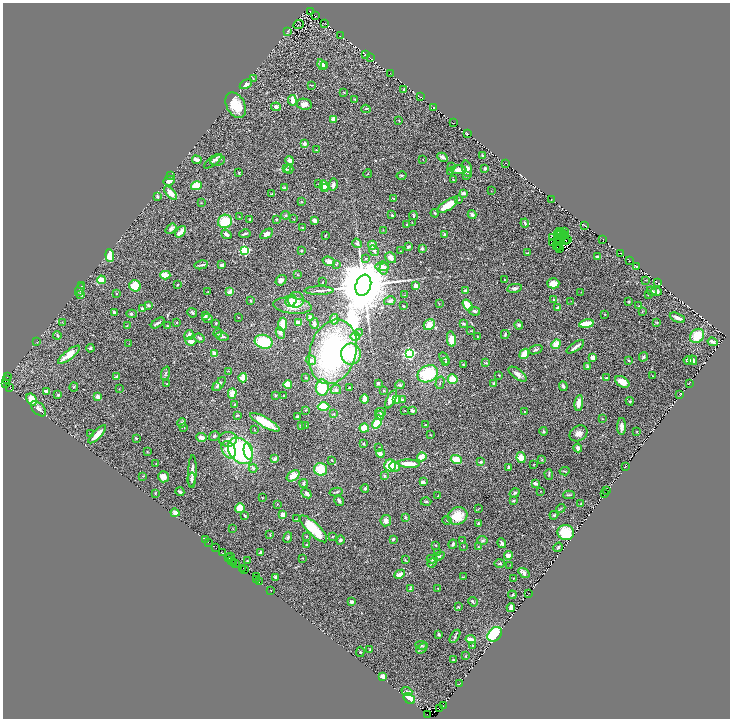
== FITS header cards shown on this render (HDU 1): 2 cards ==
NAXIS1  =                 1455
NAXIS2  =                 1432

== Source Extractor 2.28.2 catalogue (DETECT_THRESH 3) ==
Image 1455 x 1432 px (HDU 1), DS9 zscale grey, zoomed out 1/2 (1 PNG px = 2 x 2 image px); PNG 732 x 720 px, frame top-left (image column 2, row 1431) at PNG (3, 3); each listed source drawn as its Kron ellipse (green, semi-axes under 4 px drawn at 4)
Background 0.737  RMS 0.068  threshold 0.205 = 3 sigma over >= 5 px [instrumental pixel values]
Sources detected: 519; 61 cannot appear on this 1/2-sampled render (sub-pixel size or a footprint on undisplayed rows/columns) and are neither listed nor drawn; the other 458 listed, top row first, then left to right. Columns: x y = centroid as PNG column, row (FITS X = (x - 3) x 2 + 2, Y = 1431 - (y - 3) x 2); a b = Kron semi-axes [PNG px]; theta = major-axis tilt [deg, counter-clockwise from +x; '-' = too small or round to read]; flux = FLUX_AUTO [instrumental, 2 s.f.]
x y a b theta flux
310 11 2 2 - 240
316 16 3 1 - 4.7
325 24 2 1 - 4.4
298 25 5 2 - 10
288 31 3 2 - 7.5
341 36 2 1 - 3.3
365 55 3 2 - 4.8
370 58 3 2 - 5.1
322 65 6 3 -58 68
324 65 2 2 - 7.6
390 74 2 1 - 2.3
253 79 3 2 - 6.1
246 84 6 3 27 54
311 85 3 2 - 7.9
404 90 4 3 - 13
344 92 3 2 - 6.5
420 97 2 1 - 2.9
355 99 4 3 - 11
292 100 5 3 - 120
304 104 7 5 -9 69
236 105 13 9 -60 270
276 107 5 3 - 30
433 107 2 1 - 4.2
366 109 5 3 - 12
334 119 2 2 - 310
399 121 2 2 - 8.4
454 123 2 1 - 2.4
468 134 3 1 - 2.5
304 144 3 2 - 67
316 150 2 2 - 6.4
482 155 3 2 - 13
442 157 6 3 -29 35
423 159 2 2 - 4.5
197 160 5 3 - 85
218 160 7 5 11 35
213 161 11 4 37 35
290 161 4 4 - 37
505 163 2 1 - 5.3
451 167 3 3 - 9.7
485 168 3 3 - 25
286 169 4 4 - 16
289 169 4 3 - 13
467 169 8 5 -74 63
459 170 8 3 0 85
451 171 3 3 - 13
239 172 3 2 - 6.8
368 174 4 2 - 10
171 175 2 1 - 3.5
402 175 5 3 - 12
466 176 3 3 - 8.9
453 180 3 2 - 8.8
169 181 5 5 - 60
319 184 3 3 - 9.5
333 185 6 3 80 39
196 186 5 4 - 220
324 186 6 4 -78 100
326 187 2 2 - 46
284 188 3 3 - 34
491 191 2 1 - 3.2
171 193 8 4 -49 87
463 193 3 2 - 60
272 194 2 2 - 13
157 197 3 3 - 22
394 198 3 2 - 6.3
551 199 2 1 - 3.2
459 200 2 2 - 5.8
301 201 4 3 - 8.6
201 203 2 1 - 4.1
448 205 12 5 33 220
435 213 4 3 - 12
472 214 5 4 - 38
285 215 4 4 - 18
392 215 2 2 - 11
413 215 4 3 - 24
239 217 3 2 - 5.2
250 219 2 2 - 25
276 219 3 2 - 8.8
294 219 2 2 - 5.2
314 220 3 2 - 63
225 221 7 6 - 320
412 222 2 1 - 4.8
525 223 4 3 - 26
407 225 2 2 - 9.6
584 225 2 1 - 2.7
302 227 3 2 - 9.6
171 229 6 4 39 40
383 230 2 2 - 4
560 231 3 1 - 5.9
181 232 6 3 52 120
565 232 3 2 - 2.6
562 233 2 1 - 4.2
226 234 5 3 - 55
245 234 5 2 - 18
266 234 7 4 30 53
445 234 3 3 - 39
557 234 2 1 - 0.56
560 234 2 1 - 2.8
325 235 2 1 - 8.5
563 235 2 1 - 3.3
565 235 2 1 - 5.9
553 238 2 1 - 0.93
559 239 2 1 - 4.6
568 239 2 1 - 4
566 240 2 1 - 2.3
603 240 2 1 - 3
553 242 2 1 - 3.5
357 243 5 4 - 27
558 243 2 1 - 11
372 245 4 3 - 90
556 246 3 1 - 2.1
408 247 4 3 - 27
422 248 2 2 - 94
559 248 2 1 - 3
560 249 2 1 - 2.5
245 250 3 3 - 1300
301 251 3 3 - 14
374 251 6 3 -58 34
401 251 2 2 - 4.2
528 253 4 2 - 8.9
620 253 2 1 - 2.4
110 255 6 3 -84 250
597 256 3 2 - 11
365 258 2 2 - 12
391 258 6 5 - 60
329 261 6 4 -19 60
630 261 2 1 - 4
336 264 2 2 - 20
201 265 7 2 12 24
222 265 3 2 - 35
382 266 6 5 - 43
637 266 2 2 - 4.1
384 269 6 4 81 41
165 275 5 4 - 190
297 275 3 2 - 8
101 280 4 3 - 150
281 280 6 4 39 49
504 280 2 2 - 13
645 280 3 2 - 4.4
323 282 3 2 - 4.6
553 283 6 5 - 120
658 283 4 2 - 5
82 285 3 3 - 11
177 285 3 2 - 9.3
363 285 11 7 72 130000
135 286 6 5 - 200
416 286 3 3 - 75
515 288 7 3 10 34
80 289 7 3 66 19
319 291 14 3 1 36
465 291 3 3 - 27
652 291 5 3 - 33
657 291 5 4 - 41
208 292 3 2 - 4.6
230 292 4 3 - 72
581 292 3 2 - 4.4
81 294 4 3 - 63
117 294 3 2 - 6.4
405 295 2 2 - 7.3
648 295 3 2 - 5.7
553 299 2 2 - 16
296 300 8 8 - 160
251 301 3 3 - 11
291 301 6 5 - 72
390 301 6 4 14 33
571 301 2 1 - 3.8
629 301 4 3 - 12
439 304 3 2 - 5.4
148 305 4 3 - 23
468 305 6 4 -56 190
292 306 19 8 -7 170
403 306 3 2 - 8.6
639 306 2 2 - 8.5
142 308 2 2 - 80
558 308 3 2 - 74
474 311 5 3 - 27
642 311 4 2 - 8.5
114 312 4 3 - 35
192 313 5 3 - 21
131 314 5 4 - 19
605 314 2 2 - 5.2
206 316 4 3 - 19
238 317 2 2 - 6.5
311 317 3 3 - 39
208 318 5 3 - 19
677 318 8 3 -24 67
334 319 5 4 - 46
62 322 2 2 - 4.7
657 322 3 3 - 9.5
158 323 7 2 33 27
176 323 3 3 - 11
216 323 2 2 - 13
298 323 4 3 - 79
314 323 6 4 -85 28
282 324 7 3 84 270
464 324 3 3 - 24
586 324 7 3 10 260
429 325 6 5 - 120
519 325 4 4 - 22
127 326 3 2 - 7.2
167 326 2 2 - 9.6
471 331 3 2 - 8
218 333 4 2 - 13
280 333 6 4 -64 50
359 333 4 3 - 12
505 334 4 3 - 21
57 335 4 2 - 9.2
189 335 5 4 - 53
222 336 6 3 -16 31
355 336 5 4 - 110
477 336 3 2 - 5.5
697 336 8 6 45 220
200 338 5 4 - 25
451 339 8 4 -80 170
191 341 5 4 - 66
37 342 2 2 - 4.6
264 342 9 7 -15 460
713 342 5 3 - 35
129 344 2 2 - 4.7
556 344 5 3 - 150
575 347 10 3 34 42
90 348 4 3 - 19
535 350 7 3 20 24
333 352 33 23 74 2700
409 353 3 3 - 2700
214 354 3 3 - 84
351 354 10 10 - 500
524 354 5 4 - 130
69 355 13 4 38 170
593 357 4 3 - 63
643 357 5 3 - 26
444 358 6 2 -61 15
311 360 5 5 - 42
688 360 4 3 - 58
693 360 5 4 - 44
628 361 3 3 - 14
445 362 4 2 - 11
486 363 4 3 - 10
463 365 3 3 - 13
587 367 4 3 - 20
228 371 3 2 - 8.4
165 373 7 3 71 19
428 374 11 8 25 620
518 374 10 5 -37 66
499 375 3 3 - 9.1
653 376 3 2 - 9.9
7 377 3 2 - 34
117 377 3 3 - 33
243 378 5 3 - 130
306 378 3 2 - 13
606 378 4 2 - 14
453 379 5 5 - 220
6 380 4 2 - 94
622 382 8 5 -31 150
5 383 4 2 - 52
378 383 2 2 - 47
440 383 6 2 75 15
689 383 2 2 - 5.9
167 384 3 3 - 8.4
219 384 8 3 49 35
288 384 4 3 - 180
494 384 3 3 - 35
400 385 4 3 - 15
216 386 4 3 - 13
563 386 5 3 - 29
74 387 4 3 - 12
10 388 3 2 - 130
322 388 8 6 -88 310
350 388 2 2 - 12
119 389 2 2 - 6.6
336 390 5 4 - 33
384 390 2 2 - 9.5
47 392 4 2 - 68
232 393 5 3 - 110
58 395 4 3 - 22
275 395 3 3 - 15
680 395 2 1 - 3.2
284 396 2 2 - 5.8
98 397 3 2 - 71
32 399 6 4 -56 200
365 399 4 3 - 89
391 399 10 4 63 77
397 400 4 3 - 88
402 400 3 3 - 13
630 401 4 4 - 11
579 403 8 4 81 110
235 404 2 2 - 9.3
324 407 6 4 -2 280
38 409 9 5 -45 45
305 410 3 2 - 5.7
412 410 3 3 - 32
405 411 3 2 - 5.1
524 411 2 2 - 13
381 412 5 4 - 19
334 414 3 2 - 8.3
237 415 3 3 - 12
380 416 5 3 - 62
297 417 3 3 - 24
602 419 3 2 - 5.9
265 422 17 5 -30 220
182 423 4 4 - 28
377 423 5 4 - 210
425 425 2 2 - 30
301 426 3 3 - 21
306 426 2 2 - 13
622 426 8 4 89 56
184 427 3 2 - 4.5
364 428 5 4 - 150
255 430 3 3 - 7.3
543 431 4 2 - 14
637 432 2 2 - 7.2
90 433 3 2 - 6.5
579 433 9 7 33 72
97 434 12 3 46 120
430 435 3 2 - 5.3
214 436 5 4 - 21
201 437 5 3 - 59
136 438 3 2 - 7.9
228 439 9 7 4 84
364 444 2 2 - 14
379 447 3 3 - 8.8
578 448 4 3 - 47
229 450 9 6 -63 300
240 451 14 10 -52 1600
248 451 8 4 -79 250
147 452 3 2 - 6.4
380 453 4 3 - 70
422 457 4 4 - 130
521 457 5 4 - 100
275 459 4 3 - 30
332 460 3 2 - 9.8
456 460 5 3 - 170
542 460 3 3 - 11
481 462 3 3 - 17
156 463 2 1 - 8.6
409 464 11 3 -3 240
534 464 3 2 - 5.5
390 465 6 6 - 280
626 466 2 1 - 4.6
395 467 5 4 - 77
509 467 3 2 - 24
253 468 4 4 - 19
321 469 6 6 - 290
565 471 5 3 - 10
192 472 16 3 87 62
549 474 5 3 - 13
143 476 3 2 - 7.5
293 476 7 5 36 120
384 476 4 3 - 20
163 477 5 5 - 67
192 480 7 3 -89 24
423 482 4 3 - 34
304 483 4 3 - 17
535 483 3 2 - 59
365 488 4 3 - 16
540 491 2 2 - 4.7
607 491 2 1 - 3.4
180 492 4 3 - 27
336 492 6 2 13 14
155 493 3 2 - 7.8
306 493 5 3 - 45
515 493 5 4 - 23
605 494 2 1 - 4.1
438 495 2 2 - 5
569 495 6 2 2 17
262 498 2 2 - 7.8
339 501 5 3 - 37
513 501 3 2 - 19
426 502 5 2 - 10
277 504 3 2 - 5.6
581 504 3 3 - 8.9
240 508 5 4 - 180
561 508 5 3 - 14
478 509 4 2 - 7.6
175 513 4 3 - 77
283 515 4 3 - 79
554 515 4 3 - 16
245 516 4 2 - 11
458 516 10 8 26 240
405 517 3 3 - 13
297 519 3 2 - 8.1
447 520 4 3 - 14
386 521 6 5 - 54
478 524 3 3 - 20
233 529 2 2 - 4
313 529 18 6 -44 470
566 532 8 7 - 350
270 535 4 2 - 9.4
306 536 3 3 - 7.7
332 536 3 2 - 6.4
288 537 6 4 66 25
205 539 2 1 - 30
393 539 2 2 - 19
340 540 4 4 - 25
483 540 5 3 - 22
462 541 3 3 - 7.2
208 542 3 1 - 41
502 543 5 3 - 35
453 544 4 3 - 24
306 545 3 2 - 14
436 545 2 2 - 9.8
463 546 3 2 - 6
478 547 3 3 - 8.7
558 547 5 3 - 21
216 548 2 1 - 150
437 552 2 2 - 3.8
222 553 3 2 - 78
261 553 2 2 - 130
508 555 4 3 - 68
439 556 6 3 22 25
231 557 2 1 - 9.6
229 558 2 1 - 38
303 558 2 2 - 4.8
405 559 3 2 - 7.9
432 559 5 4 - 25
231 560 2 1 - 32
247 561 2 1 - 3.8
234 562 2 1 - 18
236 563 2 1 - 76
432 563 5 3 - 16
500 563 5 3 - 18
510 565 3 2 - 5.2
243 569 2 1 - 19
245 570 2 1 - 19
524 573 6 3 -35 43
400 574 6 3 25 83
256 576 4 3 - 15
276 577 3 2 - 53
463 577 3 3 - 7
514 578 3 2 - 9.6
256 579 2 2 - 19
259 582 2 1 - 40
438 588 2 2 - 19
410 589 3 2 - 8.8
271 591 2 1 - 21
528 593 2 1 - 3.9
512 595 4 2 - 13
351 602 3 3 - 47
473 602 5 3 - 19
458 607 3 3 - 11
511 608 4 3 - 41
439 634 4 3 - 17
495 634 8 6 43 610
455 636 7 3 57 21
471 639 5 3 - 73
421 645 6 4 -7 25
473 645 3 2 - 7.4
422 648 6 2 40 21
370 650 3 2 - 6.6
360 652 5 2 - 8.3
466 656 3 3 - 9.6
453 660 2 2 - 7.2
383 676 4 3 - 66
460 684 3 1 - 4.4
407 691 5 3 - 20
409 699 6 4 -36 230
443 706 2 1 - 79
440 708 3 1 - 37
427 714 2 1 - 11
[61 sub-pixel or undisplayed-footprint detections neither listed nor drawn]